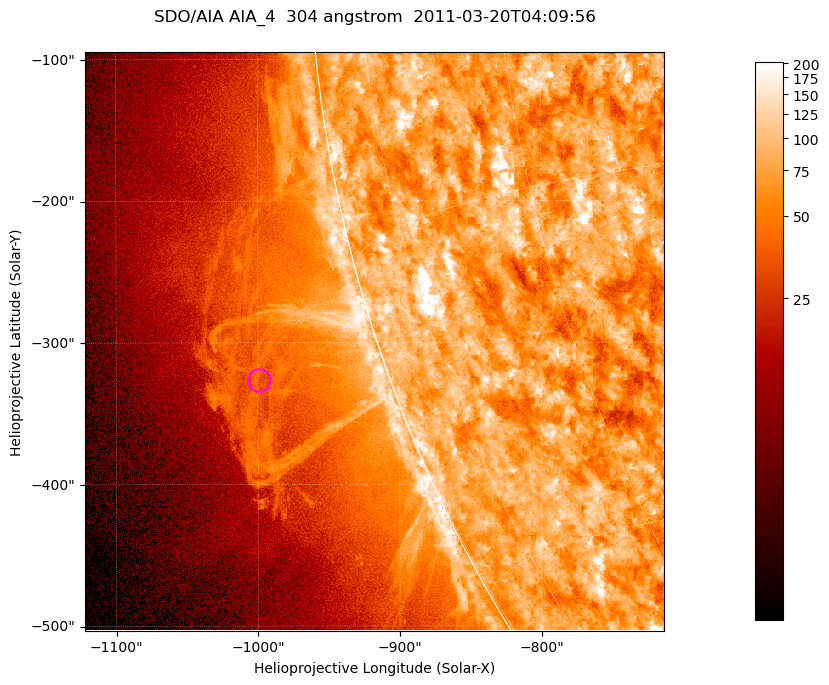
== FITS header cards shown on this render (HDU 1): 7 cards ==
TELESCOP= 'SDO/AIA '           / For AIA: SDO/AIA
INSTRUME= 'AIA_4   '           / For AIA: AIA_ATA1, AIA_ATA2, AIA_ATA3 or AIA_AT
WAVELNTH=                  304 / [angstrom] Wavelength
WAVEUNIT= 'angstrom'           / Wavelength unit: angstrom
DATE-OBS= '2011-03-20T04:09:56.125' / [ISO] Date when observation started; ISO 8
CTYPE1  = 'HPLN-TAN'           / CTYPE1; Typically HPLN
CTYPE2  = 'HPLT-TAN'           / CTYPE2; Typically HPLT

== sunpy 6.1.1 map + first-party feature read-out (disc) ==
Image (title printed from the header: SDO/AIA AIA_4  304 angstrom  2011-03-20T04:09:56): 681 x 681 px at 0.6 arcsec/px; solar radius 964 arcsec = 1606 px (partial field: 2.7% of the solar disc is inside the frame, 48% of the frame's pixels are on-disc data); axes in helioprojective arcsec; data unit not stated in the header (colour bar unlabelled)
Orientation: roll -0.132 deg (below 1 deg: not rotated)
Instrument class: DISC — disc imager (sunpy class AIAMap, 304 A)
Bright regions (active regions / flare kernels): reference = the on-disc median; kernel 5 px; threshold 5 sigma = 120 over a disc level ~76.7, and >= 1.15x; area >= 463 px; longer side >= 8 px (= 4.8 arcsec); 0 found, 0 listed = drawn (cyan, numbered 1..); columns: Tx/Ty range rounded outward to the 2 arcsec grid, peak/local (2 s.f.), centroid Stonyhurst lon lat
Off-limb structures (1.02-1.3 R_sun): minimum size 231 px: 4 found; the strongest spans PA ~105..110 deg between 1.02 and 1.13 R_sun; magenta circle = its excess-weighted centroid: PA ~110 deg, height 1.09 R_sun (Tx ~-1000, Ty ~-326 arcsec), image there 1.5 x the reference